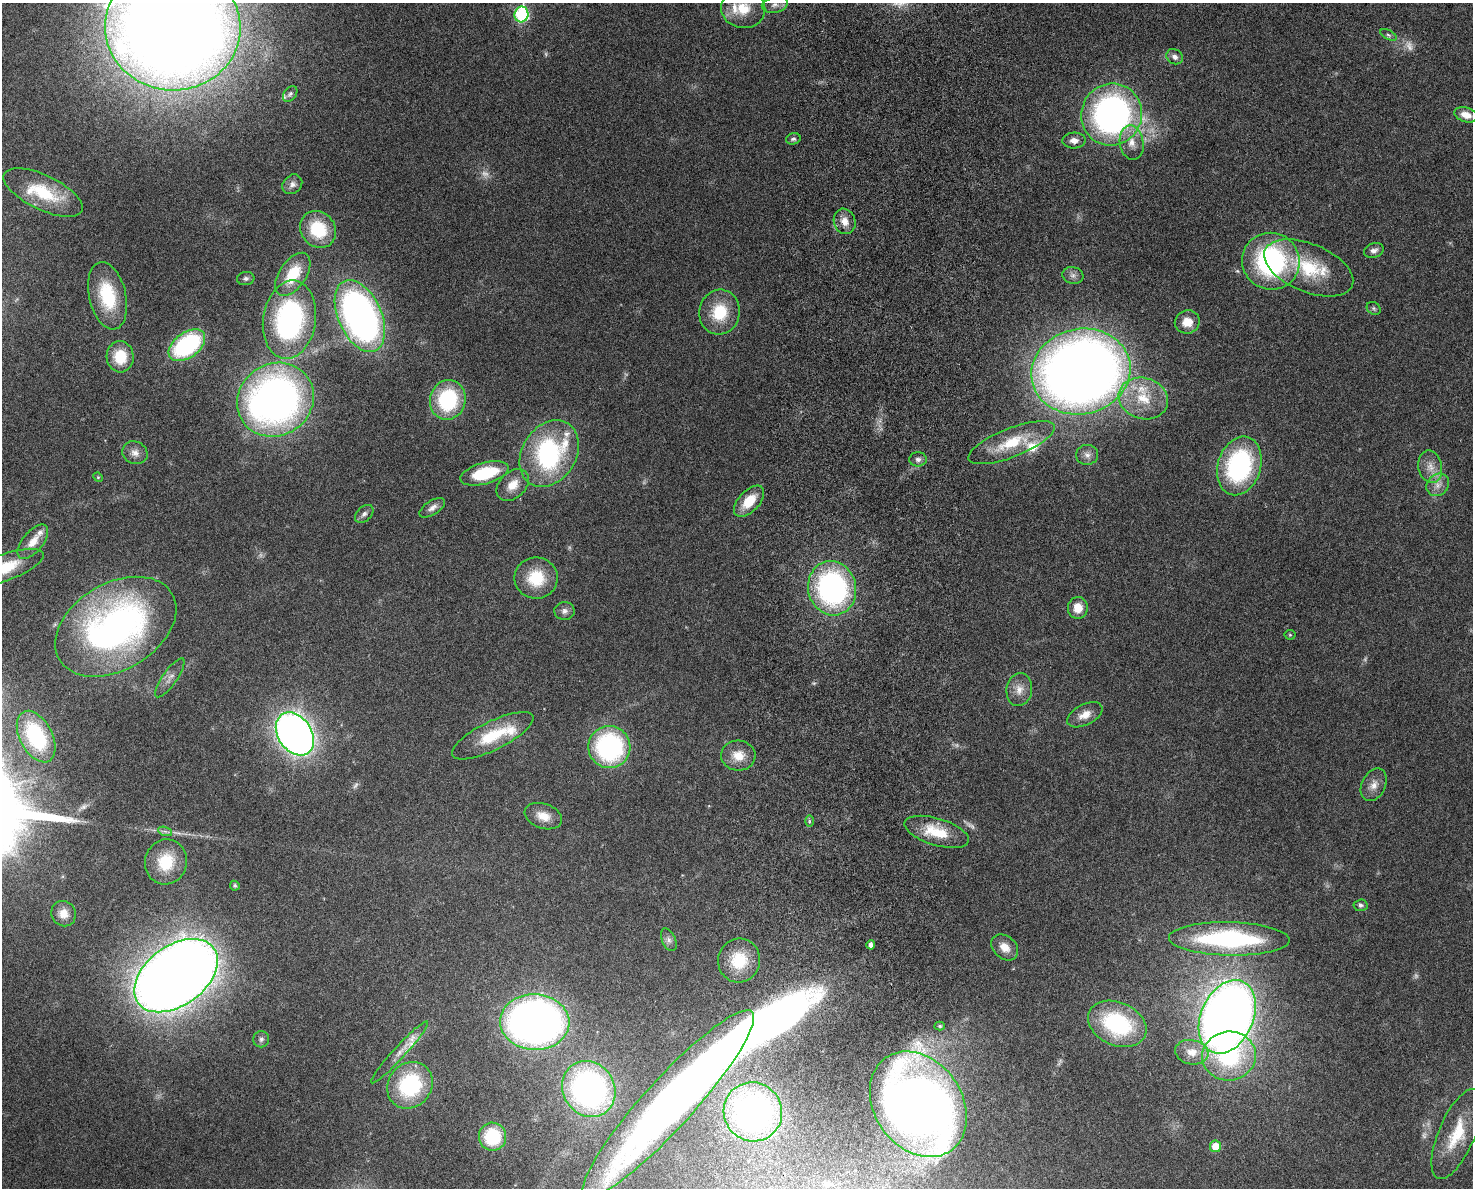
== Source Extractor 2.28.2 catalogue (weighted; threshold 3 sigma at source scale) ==
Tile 5 of 3 x 4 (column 2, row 2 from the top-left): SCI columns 1665-3135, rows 2455-3640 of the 4909 x 4905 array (HDU 1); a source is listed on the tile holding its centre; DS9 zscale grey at full resolution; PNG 1475 x 1190 px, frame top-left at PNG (2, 3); each listed source drawn as its Kron ellipse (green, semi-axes under 4 px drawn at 4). Shown black and unused: <1% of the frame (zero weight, under 4 of 8 exposures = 6% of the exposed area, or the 3 px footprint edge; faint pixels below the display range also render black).
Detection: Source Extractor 2.28.2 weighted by HDU 2 'WHT'; one run over the whole footprint, this tile lists its part. Background 0.0272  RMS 0.0022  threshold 0.00916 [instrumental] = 3 sigma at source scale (4.09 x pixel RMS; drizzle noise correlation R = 1.36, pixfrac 0.8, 0.05/0.05 arcsec/px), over >= 5 px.
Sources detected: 114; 10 too faint to see at this stretch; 1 inside a brighter object's white glare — neither listed nor drawn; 8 inside a brighter listed object's ellipse — not listed separately; the other 95 listed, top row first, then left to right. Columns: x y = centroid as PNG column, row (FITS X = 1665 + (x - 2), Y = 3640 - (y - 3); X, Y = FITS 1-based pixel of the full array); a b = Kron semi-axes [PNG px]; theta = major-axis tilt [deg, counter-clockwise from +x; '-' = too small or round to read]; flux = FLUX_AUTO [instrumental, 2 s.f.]
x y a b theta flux
775 5 13 8 11 1.1
743 9 22 19 -7 5.8
521 14 8 7 - 26
173 28 68 62 -3 530
1388 35 9 4 -27 0.52
1175 57 8 7 - 0.96
290 94 9 6 52 0.51
1112 114 31 30 - 71
1466 115 12 7 -17 2.1
793 139 7 5 16 0.53
1074 141 11 8 1 1.5
1132 143 17 12 -81 2.7
292 184 11 9 44 1.1
43 192 43 17 -26 9.3
845 221 13 10 -70 2
318 229 19 17 -49 9.1
1374 251 10 7 23 0.9
1271 261 29 28 - 35
1309 268 47 24 -22 13
293 274 24 13 56 7.4
1073 275 10 8 -15 0.99
246 279 9 6 5 0.58
107 296 34 18 -77 11
1374 308 7 6 - 0.42
719 312 22 20 76 7.8
360 316 38 21 -66 93
289 320 39 26 81 41
1187 322 12 11 - 2.6
187 345 21 12 37 26
120 357 15 13 -85 6
1081 372 50 42 12 270
1143 398 25 20 -17 7.2
275 400 39 36 35 110
448 400 20 17 76 17
1011 443 46 14 21 8.6
135 453 13 11 -25 1.6
549 454 36 27 57 34
1087 455 11 10 - 1.2
918 459 9 7 -1 0.79
1239 466 30 21 73 32
1430 467 16 12 -78 2.4
484 473 25 10 15 12
98 477 5 4 - 0.24
513 485 18 13 43 3.1
1438 485 12 10 44 1.7
749 501 19 10 47 5.1
432 508 14 7 32 1.1
364 514 11 7 43 0.82
33 542 20 10 51 3
3 568 43 13 20 9.6
536 578 21 20 - 8
832 588 27 24 -77 50
1078 608 11 10 - 2.9
564 611 10 9 - 1
116 627 65 43 31 79
1290 635 5 5 - 0.26
170 678 23 7 55 1.5
1019 690 16 13 81 2.4
1085 715 19 10 27 2.3
295 734 23 16 -56 150
493 736 45 14 26 8.7
36 737 28 16 -62 16
609 747 21 21 - 34
738 755 17 15 -4 3.3
1374 785 17 12 64 2.1
543 816 19 12 -19 2.9
810 821 6 4 -90 0.34
165 831 7 4 -19 0.47
937 832 33 13 -17 6.7
166 862 23 21 75 7.1
235 886 5 4 - 0.38
1361 905 7 6 - 0.54
64 914 13 12 - 2.1
1229 939 60 16 -1 33
669 940 12 6 -65 0.82
871 945 4 4 - 1.1
1005 947 15 11 -42 2.4
739 960 22 21 - 7.2
176 976 47 30 36 470
1227 1017 38 26 66 240
535 1022 34 28 -2 140
1117 1024 30 21 -24 22
940 1026 5 4 - 0.28
261 1039 8 8 - 0.62
399 1052 41 6 47 2.4
1192 1052 17 12 -10 2.8
1229 1056 27 24 7 20
410 1085 24 21 49 18
589 1089 29 25 -57 62
668 1104 124 24 48 150
918 1104 57 44 -55 200
753 1112 30 29 - 39
1457 1134 48 18 67 9
492 1137 14 13 - 10
1216 1146 6 5 - 3.7
Isophote crosses this tile's border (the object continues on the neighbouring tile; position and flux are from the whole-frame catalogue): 4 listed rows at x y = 743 9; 173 28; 3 568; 36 737